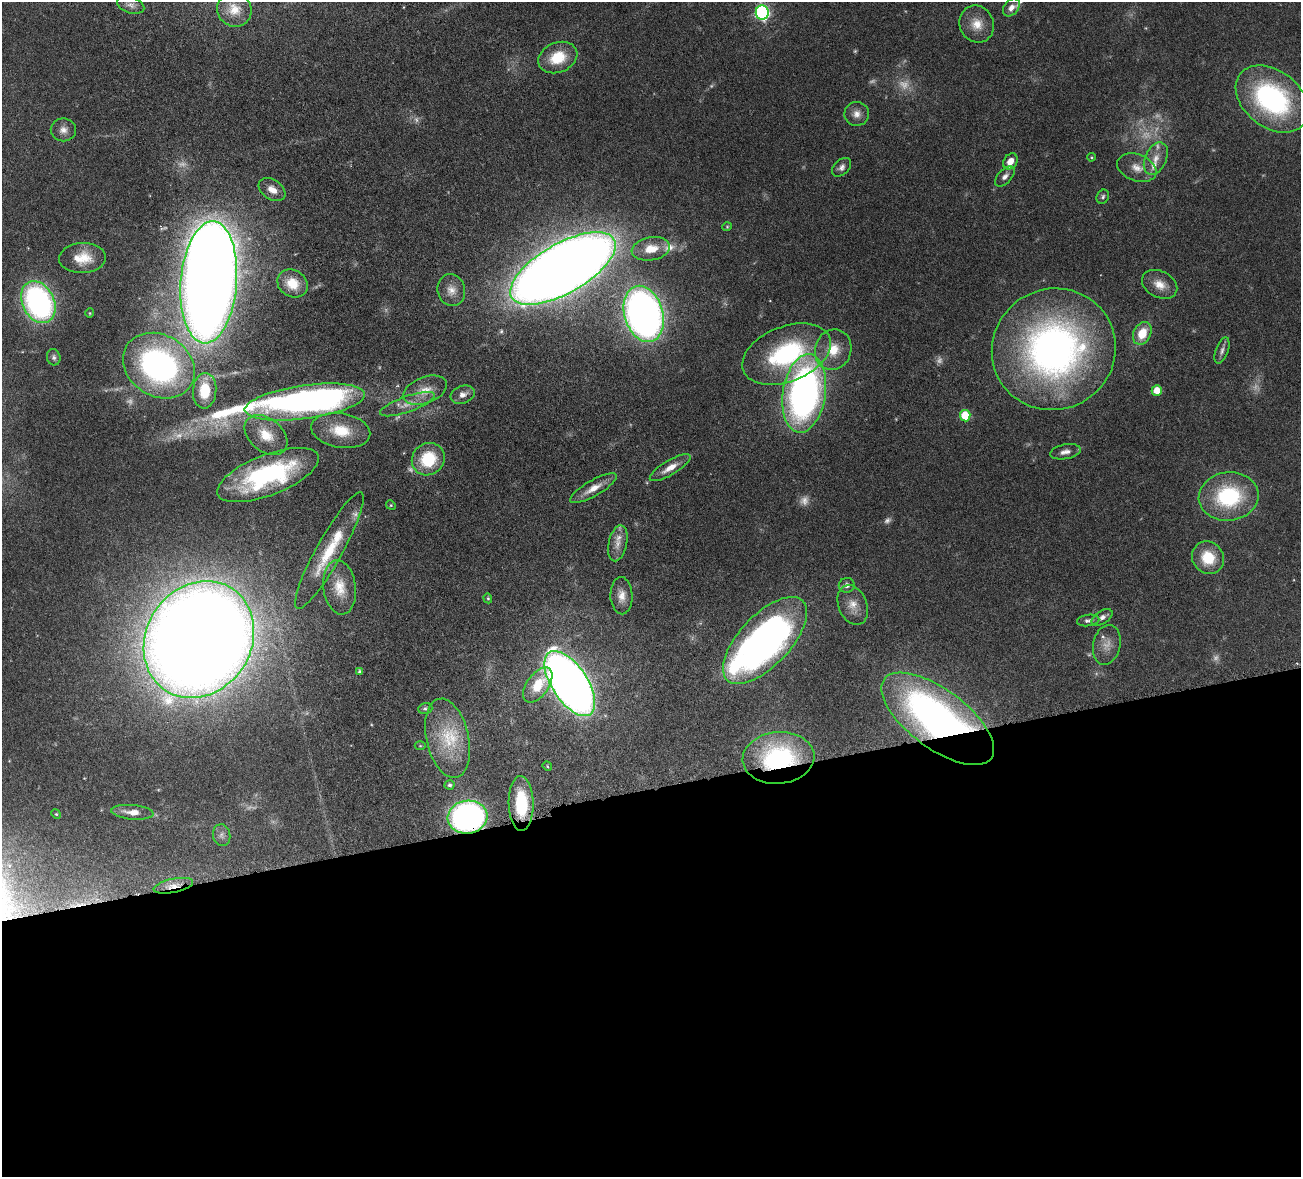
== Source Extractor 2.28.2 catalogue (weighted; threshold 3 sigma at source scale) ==
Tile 15 of 4 x 4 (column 3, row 4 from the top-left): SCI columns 2756-4054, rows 333-1507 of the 5510 x 5250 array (HDU 1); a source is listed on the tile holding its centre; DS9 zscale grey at full resolution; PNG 1303 x 1179 px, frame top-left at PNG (2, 2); each listed source drawn as its Kron ellipse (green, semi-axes under 4 px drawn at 4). Shown black and unused: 33% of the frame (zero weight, under 4 of 8 exposures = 8% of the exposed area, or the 3 px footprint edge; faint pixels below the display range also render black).
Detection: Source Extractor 2.28.2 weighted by HDU 2 'WHT'; one run over the whole footprint, this tile lists its part. Background 0.0863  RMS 0.0031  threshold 0.0127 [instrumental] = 3 sigma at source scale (4.09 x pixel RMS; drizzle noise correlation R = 1.36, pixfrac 0.8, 0.05/0.05 arcsec/px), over >= 5 px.
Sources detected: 108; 20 too faint to see at this stretch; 3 inside a brighter object's white glare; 1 long thin detection or spike segment (spike, bleed or trail) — neither listed nor drawn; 3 inside a brighter listed object's ellipse — not listed separately; the other 81 listed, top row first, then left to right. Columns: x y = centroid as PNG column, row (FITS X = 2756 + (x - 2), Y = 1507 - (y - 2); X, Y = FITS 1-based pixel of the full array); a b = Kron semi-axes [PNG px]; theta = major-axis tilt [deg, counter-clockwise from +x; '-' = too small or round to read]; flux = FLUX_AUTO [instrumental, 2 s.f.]
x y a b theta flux
131 5 14 8 -18 1.5
1011 7 10 7 49 1.7
234 9 17 17 - 4.5
762 12 7 6 - 58
977 24 19 17 -65 4.7
558 57 20 15 22 8.6
1272 99 40 28 -38 52
857 114 12 12 - 2.3
63 130 12 11 - 2
1091 157 4 3 - 0.29
1156 159 17 10 65 3.2
1010 161 9 6 55 2.8
841 167 11 7 43 1.2
1137 168 20 13 -20 3.7
1005 176 12 7 46 1.3
272 190 15 9 -33 2.7
1103 197 7 6 - 0.64
727 227 5 4 - 0.3
651 249 19 11 10 5.9
82 258 23 15 2 6.3
563 268 59 25 30 730
209 282 61 28 86 780
292 283 16 13 -34 5.7
1160 284 19 13 -28 3.8
451 290 16 13 -74 3.1
38 302 22 15 -64 70
90 313 4 4 - 0.28
644 314 29 19 -73 180
1142 333 12 8 64 6.3
1054 349 62 60 28 130
833 350 20 18 71 6.4
1222 350 14 6 70 1.2
786 354 46 27 21 35
54 357 8 6 -75 0.84
159 366 38 30 -32 82
425 390 23 13 21 4.5
1157 390 5 5 - 4.8
205 391 18 11 86 9.1
804 393 39 21 81 120
463 395 12 8 19 1.9
305 402 61 16 8 140
407 404 29 8 19 3.7
965 416 6 5 - 9.5
341 431 30 17 -9 9.1
266 435 24 16 -40 6.7
1065 452 15 7 11 1.8
428 459 17 15 40 12
670 468 23 7 31 3.3
268 475 54 20 21 39
593 488 26 8 30 3.9
1229 496 30 24 7 26
391 505 5 4 - 0.32
618 543 18 9 77 2.9
329 551 66 13 61 13
1208 558 17 15 -51 7.9
847 585 8 7 - 1.3
340 587 27 16 -83 6.7
621 596 19 11 -88 3
488 598 5 4 - 0.34
853 605 20 14 -68 3.8
1102 617 12 6 33 1.4
1088 620 11 5 7 0.99
199 639 61 52 56 1000
765 640 55 25 47 120
1107 645 20 13 77 3.3
359 671 4 3 - 0.51
570 684 37 18 -56 330
538 685 20 11 54 7.3
425 708 7 5 15 0.57
938 719 67 29 -37 130
448 738 40 21 -78 14
420 746 5 3 - 0.28
778 758 36 26 5 38
547 766 5 4 - 0.3
450 785 5 4 - 0.63
521 803 27 12 -89 15
132 812 21 7 -5 2.9
56 814 5 4 - 0.3
468 817 20 16 7 92
222 835 11 8 -76 1.3
173 886 20 7 12 3.3
Overlapping masked pixels (flux is a lower limit): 4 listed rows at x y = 938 719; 778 758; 468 817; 173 886
Isophote crosses this tile's border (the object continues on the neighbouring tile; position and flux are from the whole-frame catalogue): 1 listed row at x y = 1272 99